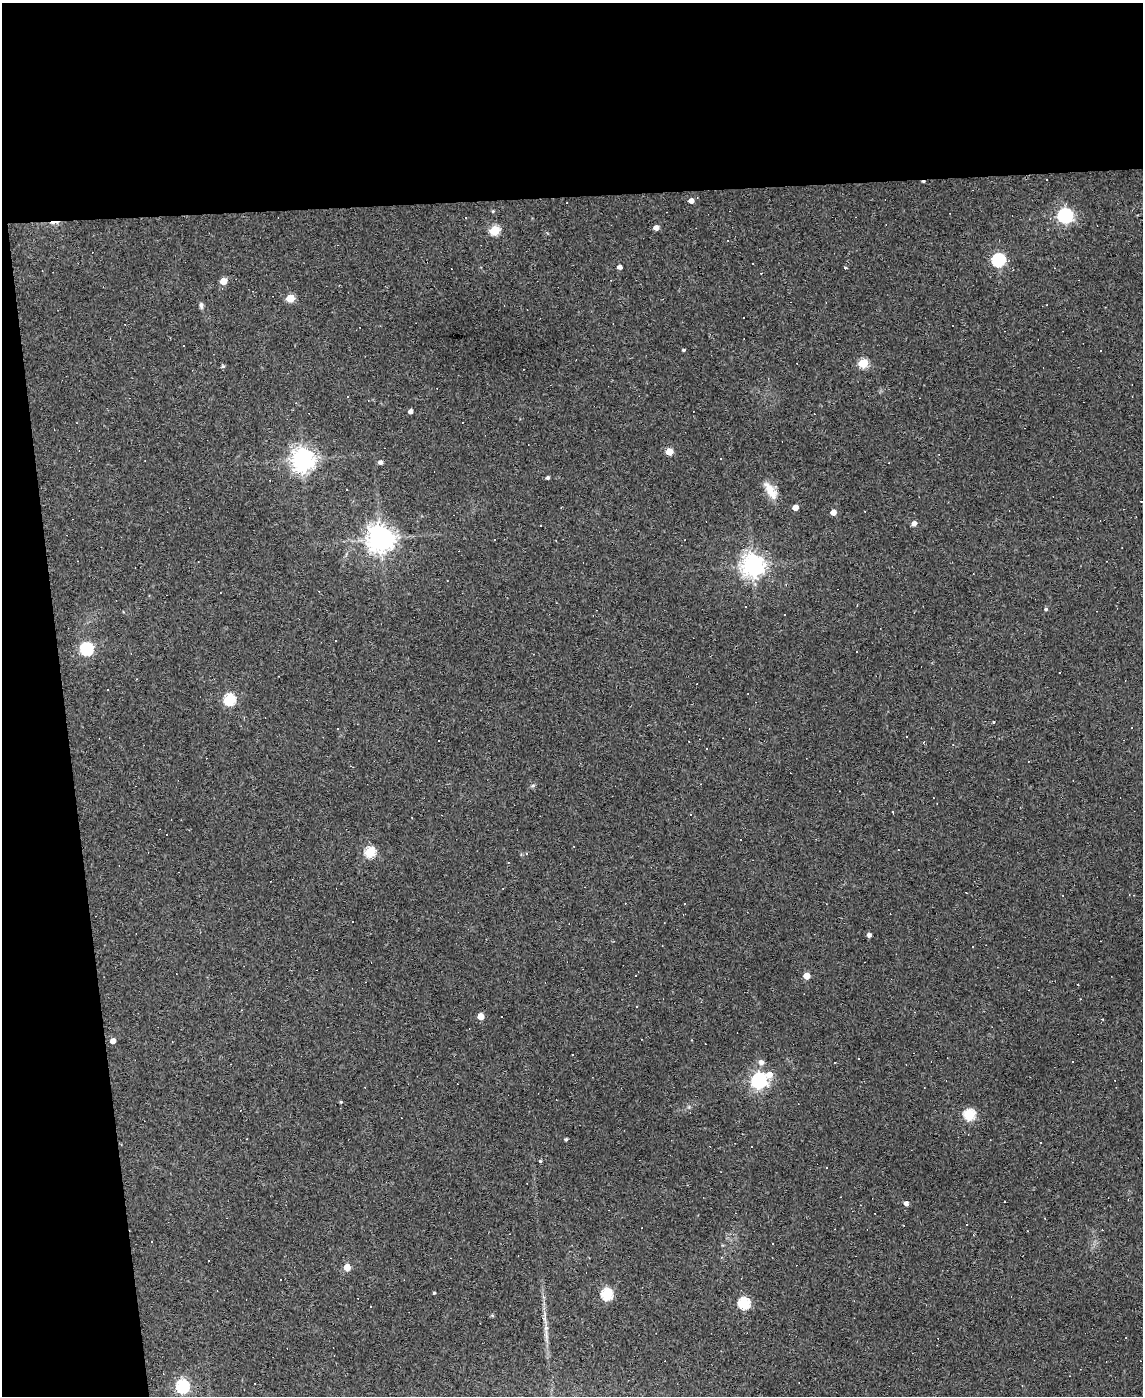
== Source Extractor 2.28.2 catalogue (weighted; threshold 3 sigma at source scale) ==
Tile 1 of 4 x 3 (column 1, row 1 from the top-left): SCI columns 1-1141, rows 3020-4413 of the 4564 x 4539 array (HDU 1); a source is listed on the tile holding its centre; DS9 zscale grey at full resolution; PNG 1145 x 1398 px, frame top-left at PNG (2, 3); no overlay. Shown black and unused: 19% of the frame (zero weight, under 2 of 3 exposures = <1% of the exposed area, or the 3 px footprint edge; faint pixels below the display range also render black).
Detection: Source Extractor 2.28.2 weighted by HDU 2 'WHT'; one run over the whole footprint, this tile lists its part. Background 0.0835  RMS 0.0074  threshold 0.0335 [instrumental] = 3 sigma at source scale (4.5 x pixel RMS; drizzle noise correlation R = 1.50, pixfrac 1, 0.05/0.05 arcsec/px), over >= 5 px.
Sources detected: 115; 49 cosmic-ray / hot-pixel residue — not listed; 1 inside a brighter listed object's ellipse — not listed separately; the other 65 listed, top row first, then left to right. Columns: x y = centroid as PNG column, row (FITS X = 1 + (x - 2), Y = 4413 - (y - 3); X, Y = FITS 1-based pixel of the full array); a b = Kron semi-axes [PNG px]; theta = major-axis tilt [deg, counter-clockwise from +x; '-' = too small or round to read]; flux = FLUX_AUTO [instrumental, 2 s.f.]
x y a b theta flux
691 201 5 4 - 4.9
493 211 4 4 - 0.77
1065 216 6 6 - 180
466 218 3 3 - 0.57
656 228 5 4 - 4.2
495 230 6 5 - 43
998 260 6 6 - 96
753 263 3 2 - 0.48
619 267 4 4 - 3.1
223 281 5 5 - 12
290 298 5 5 - 23
201 305 9 5 -81 1.9
683 350 4 3 - 0.87
1100 351 3 2 - 0.77
863 363 5 5 - 41
223 366 5 5 - 1.1
410 411 4 4 - 2.7
669 452 5 5 - 14
303 459 8 7 - 600
380 462 4 4 - 2.7
548 478 4 4 - 1.5
771 491 26 10 -56 10
795 507 5 4 - 5.7
833 512 5 4 - 5.6
914 523 5 5 - 3.5
380 539 9 8 - 810
556 541 3 2 - 0.47
753 565 7 7 - 600
1046 609 5 4 - 0.92
86 649 6 6 - 96
1059 672 3 3 - 1.6
107 689 3 2 - 0.56
229 699 6 5 - 67
993 723 3 3 - 3.2
337 729 3 2 - 1.2
907 737 2 2 - 0.68
533 785 6 4 2 1.1
893 812 3 2 - 0.73
370 852 6 5 - 57
869 935 4 4 - 2.6
807 976 5 5 - 10
636 1007 3 3 - 1.5
481 1016 5 5 - 12
502 1016 3 3 - 2.9
1102 1019 3 2 - 0.65
113 1041 5 4 - 5
761 1062 8 7 - 2.9
769 1074 7 6 - 6.5
759 1080 6 6 - 230
341 1102 4 4 - 0.79
969 1114 6 5 - 60
566 1139 3 3 - 1.2
752 1147 3 3 - 13
540 1161 4 4 - 0.88
906 1203 4 4 - 3.4
966 1224 3 3 - 2.7
721 1257 4 3 - 0.63
209 1260 2 2 - 0.55
347 1267 5 5 - 13
434 1293 3 3 - 1
607 1294 6 5 - 71
744 1303 6 5 - 75
492 1316 6 4 -1 0.8
545 1319 11 4 -90 2.6
182 1386 6 6 - 120